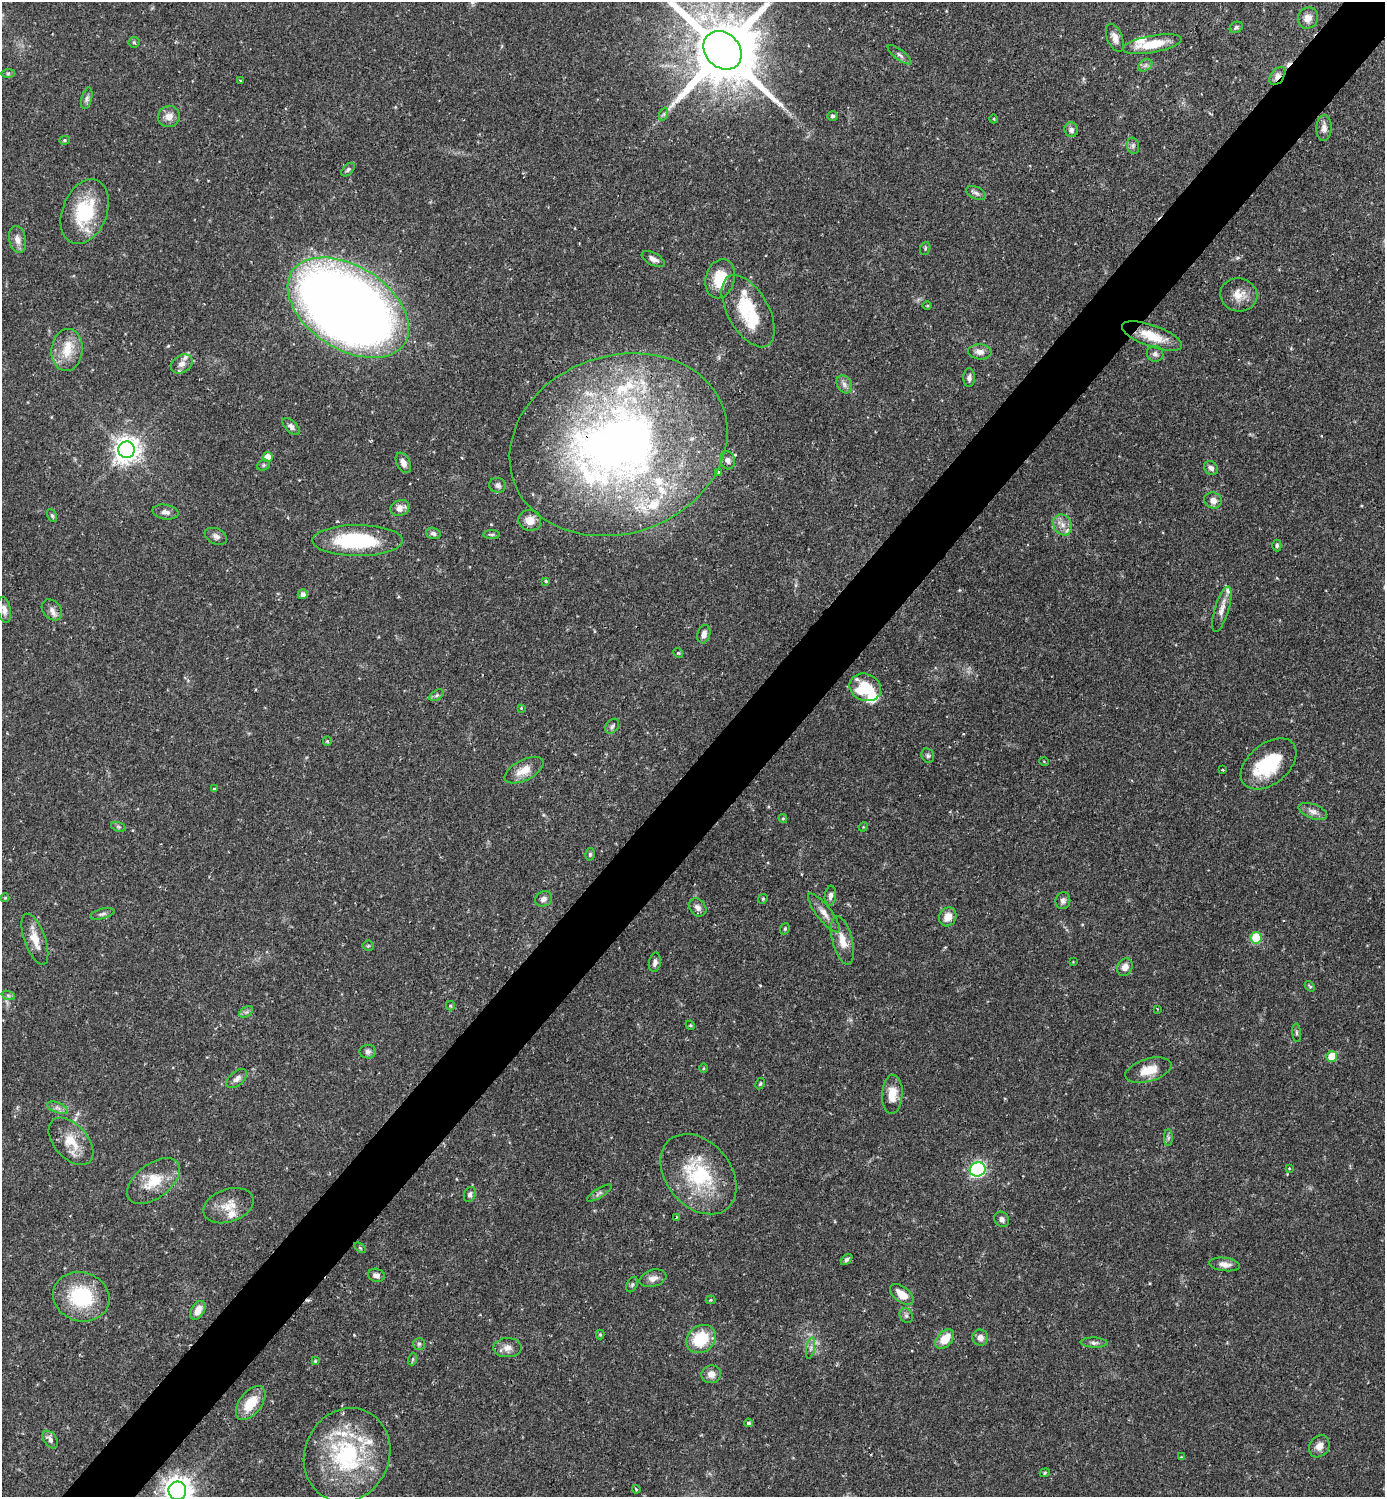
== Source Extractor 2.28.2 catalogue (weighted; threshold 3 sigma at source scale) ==
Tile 7 of 4 x 4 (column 3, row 2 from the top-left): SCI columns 2921-4303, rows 2992-4486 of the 5983 x 5982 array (HDU 1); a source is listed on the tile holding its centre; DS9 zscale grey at full resolution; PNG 1387 x 1499 px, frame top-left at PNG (2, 2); each listed source drawn as its Kron ellipse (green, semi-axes under 4 px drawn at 4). Shown black and unused: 5% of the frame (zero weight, under 2 of 3 exposures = <1% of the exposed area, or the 3 px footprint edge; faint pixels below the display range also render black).
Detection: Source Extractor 2.28.2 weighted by HDU 2 'WHT'; one run over the whole footprint, this tile lists its part. Background 0.0719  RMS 0.0042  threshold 0.0191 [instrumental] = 3 sigma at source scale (4.5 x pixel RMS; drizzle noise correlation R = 1.50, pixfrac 1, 0.05/0.05 arcsec/px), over >= 5 px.
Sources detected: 178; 2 cosmic-ray / hot-pixel residue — neither listed nor drawn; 20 inside a brighter listed object's ellipse — not listed separately; the other 156 listed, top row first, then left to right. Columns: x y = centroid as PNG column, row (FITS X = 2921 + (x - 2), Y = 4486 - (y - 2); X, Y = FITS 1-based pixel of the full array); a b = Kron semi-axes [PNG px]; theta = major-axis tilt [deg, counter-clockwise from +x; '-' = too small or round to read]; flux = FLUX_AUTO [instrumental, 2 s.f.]
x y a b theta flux
1308 18 11 10 - 3.1
1236 27 7 5 28 0.9
1115 38 14 7 -68 2.9
134 42 5 5 - 0.6
1152 44 30 8 10 11
722 50 21 17 -45 5000
899 55 14 5 -38 1.4
1145 65 8 5 31 1.2
8 73 7 4 1 0.65
1277 76 10 6 53 2.5
240 80 3 2 - 0.37
87 98 11 5 76 1.4
664 114 7 4 71 0.8
833 116 5 5 - 0.83
169 117 11 10 - 3.3
994 119 4 3 - 0.34
1324 128 13 7 88 2.3
1071 130 7 6 - 1.6
64 140 5 4 - 0.59
1133 146 8 6 -77 1.1
348 170 8 5 43 0.85
976 193 10 6 -26 1.4
85 212 34 22 68 25
18 239 13 8 -78 3.1
925 248 6 5 - 0.62
653 259 13 6 -27 2.1
720 279 20 14 75 11
1239 295 18 16 -11 5.8
927 306 5 3 - 0.45
348 308 67 41 -33 750
748 311 40 20 -61 21
1152 336 32 11 -20 11
67 350 21 15 84 9.3
980 352 12 7 -4 2.9
1155 354 8 8 - 1.5
182 364 11 8 34 2.7
969 378 9 5 89 1.6
844 384 9 7 -60 1.7
291 426 11 5 -44 1.4
618 445 111 89 19 320
127 450 8 8 - 420
267 457 5 5 - 6
727 460 9 7 -74 1.7
403 463 11 6 -65 2.7
263 465 6 5 - 0.78
1211 468 8 6 -44 1.6
718 473 4 3 - 0.64
498 485 8 7 - 1.5
1213 500 9 8 - 2.7
400 508 10 7 23 3.2
165 512 13 7 -9 2.2
52 516 7 4 -63 0.74
530 520 11 10 - 4.7
1062 525 11 9 -61 3.2
433 533 7 5 -17 1.3
492 534 8 4 0 0.78
216 536 12 7 -25 1.8
357 540 45 15 0 36
1277 546 6 4 -90 0.79
546 581 4 3 - 0.49
303 594 5 5 - 1.8
1222 609 23 7 73 3.4
4 610 13 6 -79 2.4
52 610 12 9 -48 2.3
704 634 9 6 73 2.4
678 653 5 4 - 0.66
865 687 16 13 -23 17
437 695 8 5 32 0.88
521 708 4 4 - 0.38
612 726 8 6 52 1.1
327 741 5 4 - 0.5
928 756 7 6 - 0.94
1044 762 5 3 - 0.34
1269 764 32 20 39 22
524 770 21 10 27 6.4
1222 770 3 2 - 0.55
214 789 3 3 - 0.54
1313 811 15 7 -20 2.5
783 818 4 4 - 0.44
118 827 7 4 -19 0.65
863 827 5 4 - 0.41
590 854 6 5 - 0.69
830 896 10 5 83 1.7
5 898 4 4 - 0.43
544 899 9 7 30 1.9
763 899 5 4 - 0.48
1063 901 8 7 - 1.4
698 907 10 7 -49 1.9
824 913 24 7 -52 3.8
102 914 12 5 15 1.3
948 917 10 8 63 4.6
785 929 6 4 69 0.63
1256 938 5 5 - 18
35 939 27 10 -70 6.5
842 940 25 10 -76 5.6
368 946 5 5 - 0.64
655 962 10 6 80 1.6
1073 962 3 3 - 0.29
1125 967 9 7 64 3
1310 986 6 4 -49 0.58
8 995 7 4 -19 0.83
450 1006 5 4 - 0.6
1157 1009 4 2 - 0.3
246 1012 7 5 33 0.97
690 1025 5 3 - 0.43
1297 1033 9 4 -85 0.79
368 1052 8 7 - 1.4
1332 1056 5 5 - 10
703 1068 5 3 - 0.42
1148 1070 24 11 16 7.7
237 1079 12 7 42 2
760 1084 6 4 63 0.57
892 1094 19 10 87 6.8
57 1108 11 5 -21 1.7
1168 1138 8 4 90 0.89
71 1141 28 17 -48 9.9
1289 1168 4 4 - 0.36
978 1169 8 7 - 95
698 1174 45 32 -50 33
153 1181 30 17 37 12
599 1193 14 4 32 1.3
470 1194 8 5 68 1.3
229 1206 26 16 19 7.5
676 1217 4 3 - 0.37
1002 1219 8 7 - 1.9
360 1248 6 3 -37 0.52
847 1260 7 4 44 1
1224 1264 15 6 -7 2.7
376 1275 8 6 -12 1.8
653 1278 14 8 17 2.7
632 1284 8 5 63 0.84
902 1294 14 7 -37 5.1
81 1297 28 24 -15 27
710 1300 5 4 - 0.45
198 1310 10 6 58 4.3
906 1315 8 6 -60 1.2
600 1334 5 4 - 0.5
980 1338 8 8 - 2.4
701 1339 16 13 36 17
945 1339 11 7 47 8
1094 1343 13 5 -2 1.5
419 1344 6 6 - 0.87
508 1348 14 9 1 3.2
811 1348 11 4 79 1.2
413 1359 6 4 71 0.61
315 1361 4 3 - 0.49
711 1374 10 9 - 2.9
251 1403 19 11 53 10
748 1423 4 4 - 1
50 1439 10 6 -56 2
1319 1446 12 9 58 3.1
347 1455 48 42 64 52
1181 1457 3 3 - 0.3
1045 1473 5 4 - 0.51
636 1489 4 2 - 0.48
177 1491 9 9 - 560
Overlapping masked pixels (flux is a lower limit): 2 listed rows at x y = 1277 76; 618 445
Isophote crosses this tile's border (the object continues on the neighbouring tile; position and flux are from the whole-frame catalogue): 2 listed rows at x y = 722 50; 177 1491